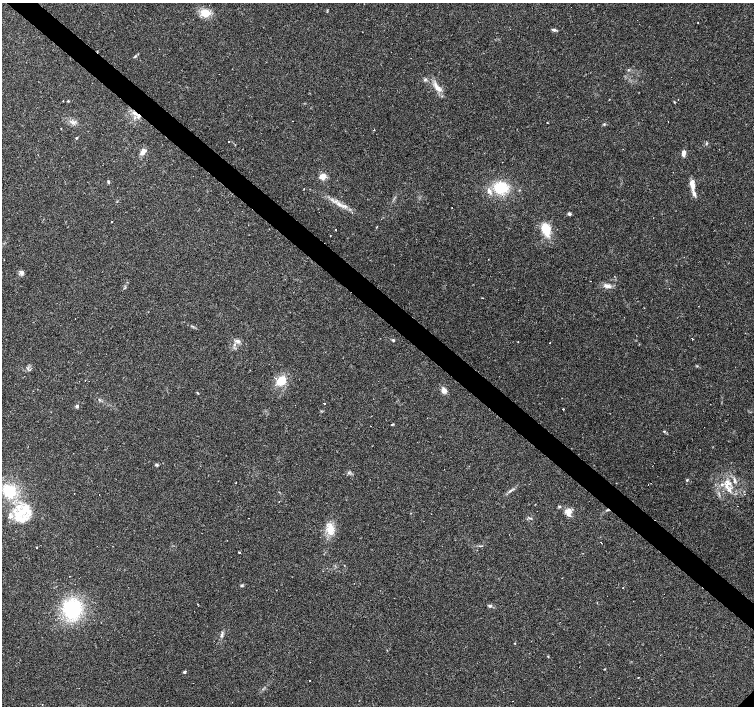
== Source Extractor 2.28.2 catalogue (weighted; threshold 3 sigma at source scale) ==
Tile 11 of 4 x 4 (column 3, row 3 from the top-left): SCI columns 3005-4507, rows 1570-2977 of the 6010 x 6019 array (HDU 1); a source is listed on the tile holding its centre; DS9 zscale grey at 2 x 2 block average (1 PNG px = mean of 2 x 2 image px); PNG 756 x 708 px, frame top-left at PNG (2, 3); no overlay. Shown black and unused: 4% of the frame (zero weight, under 2 of 3 exposures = <1% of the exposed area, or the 3 px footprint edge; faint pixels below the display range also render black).
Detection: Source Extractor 2.28.2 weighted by HDU 2 'WHT'; one run over the whole footprint, this tile lists its part. Background 0.0808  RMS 0.0051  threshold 0.0229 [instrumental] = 3 sigma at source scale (4.5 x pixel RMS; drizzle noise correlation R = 1.50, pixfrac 1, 0.0396/0.0396 arcsec/px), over >= 5 px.
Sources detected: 105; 16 cosmic-ray / hot-pixel residue — not listed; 13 inside a brighter listed object's ellipse — not listed separately; the other 76 listed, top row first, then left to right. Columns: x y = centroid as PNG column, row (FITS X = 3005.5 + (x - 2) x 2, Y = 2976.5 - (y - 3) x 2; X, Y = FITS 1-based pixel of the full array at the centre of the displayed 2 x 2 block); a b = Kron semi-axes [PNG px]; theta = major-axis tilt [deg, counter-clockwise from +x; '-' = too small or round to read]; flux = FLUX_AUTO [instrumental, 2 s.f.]
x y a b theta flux
205 13 9 7 -23 19
637 20 2 2 - 0.59
698 22 2 2 - 0.59
554 30 6 3 -1 2.4
135 56 4 3 - 1.4
628 70 3 2 - 0.75
437 87 19 6 -51 11
678 99 2 2 - 0.41
63 101 2 2 - 0.61
68 101 3 3 - 0.85
135 113 9 4 -24 6.1
547 122 2 2 - 0.55
604 124 3 3 - 1.1
76 138 3 2 - 0.98
229 142 2 2 - 1
143 152 6 4 53 7.9
683 153 7 4 84 5.9
323 176 6 5 - 10
108 182 4 3 - 1.7
692 184 13 5 -82 11
501 188 13 11 -1 37
304 189 2 2 - 0.86
339 204 9 4 -39 6.2
452 208 2 2 - 0.48
352 212 2 2 - 0.65
569 214 4 3 - 2.3
112 222 2 2 - 2.2
546 229 14 9 -75 22
336 230 2 2 - 1.4
21 272 6 5 - 3.5
607 286 11 5 -10 5.9
692 339 3 2 - 0.82
393 340 4 3 - 1.4
238 341 9 4 -16 4
550 343 2 2 - 1.4
85 380 2 2 - 0.44
281 381 11 8 51 22
444 390 6 5 - 5.8
197 393 4 2 - 0.82
324 403 2 2 - 4.6
77 406 4 4 - 2.2
563 409 2 2 - 0.73
392 424 4 2 - 1.1
370 426 2 2 - 0.43
664 431 3 2 - 1.1
156 465 5 3 - 1.6
687 480 3 3 - 1.1
734 481 7 4 -90 2.8
727 482 10 6 -60 8.4
648 485 2 2 - 3.4
9 491 14 12 -39 39
510 491 4 2 - 1.2
74 493 2 2 - 0.36
745 494 2 2 - 0.7
560 507 4 3 - 1.1
23 511 19 10 43 30
569 511 8 6 66 9.4
530 518 4 2 - 1.3
330 529 11 6 87 18
601 542 2 2 - 4.3
37 548 2 2 - 0.58
239 552 2 2 - 1.1
70 576 2 2 - 1.5
242 585 4 3 - 1.5
623 588 2 2 - 0.76
198 604 3 2 - 0.7
490 606 5 3 - 2
72 609 9 9 - 120
222 635 6 3 87 2.4
515 643 2 2 - 0.73
604 669 3 2 - 0.81
184 672 3 3 - 2.3
638 677 2 2 - 0.82
309 681 2 2 - 0.88
512 701 2 2 - 0.84
42 705 2 2 - 0.44
Overlapping masked pixels (flux is a lower limit): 1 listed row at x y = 135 113
Diffuse or blended objects may show on this block-average render without a row.